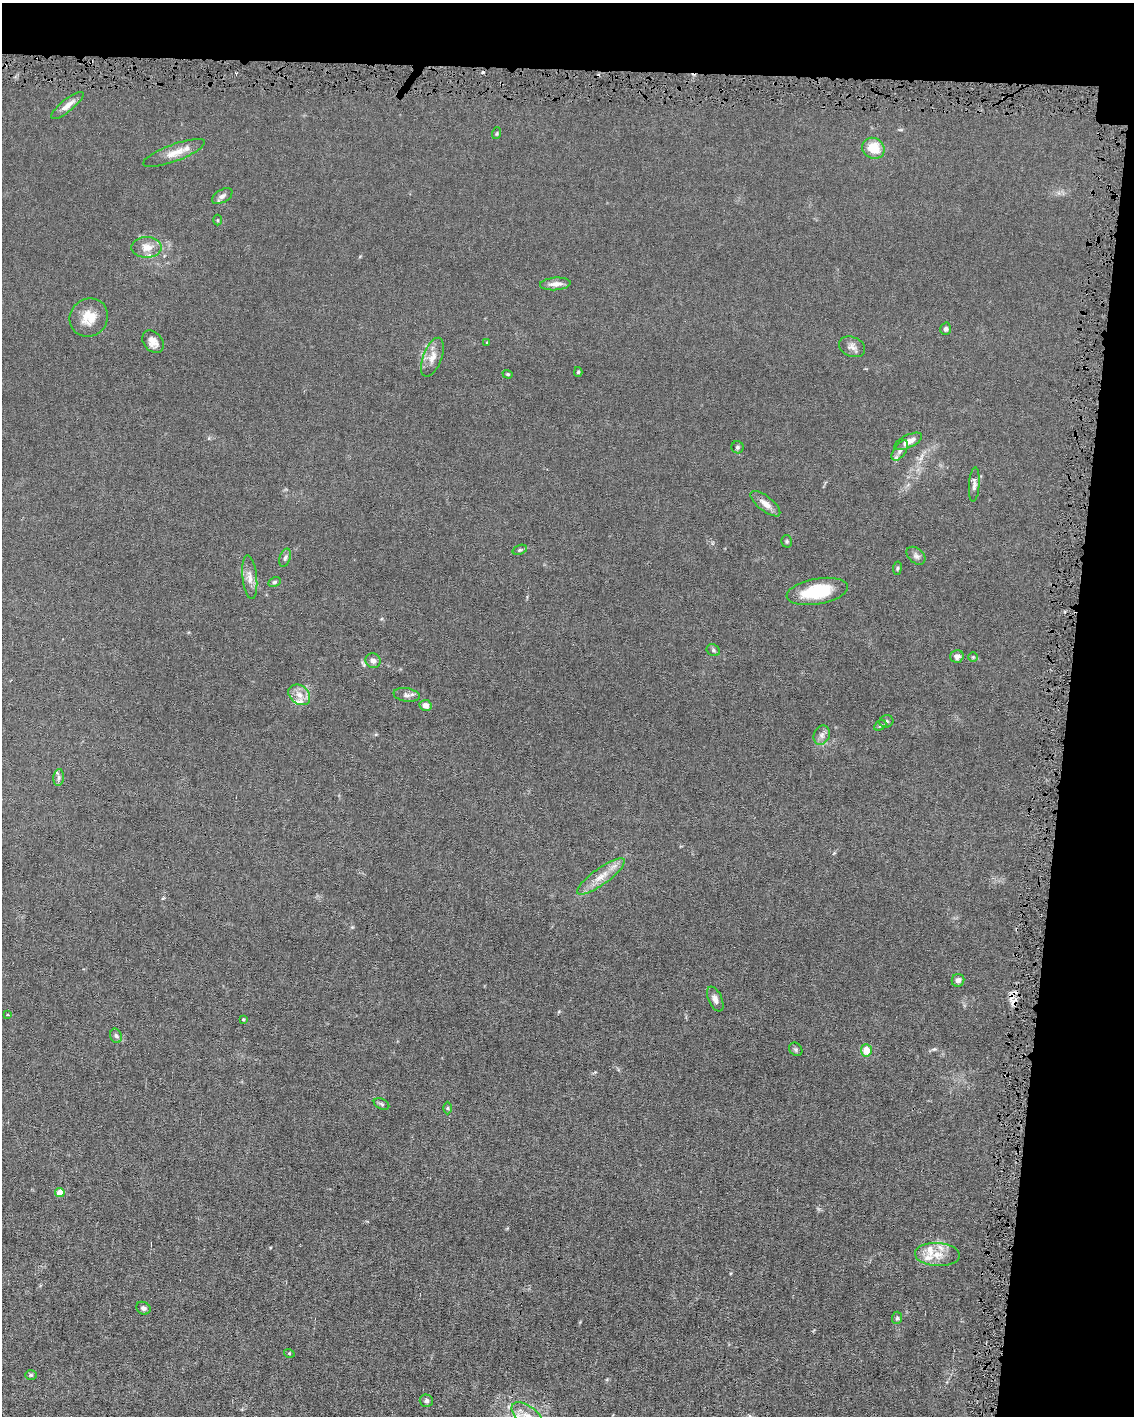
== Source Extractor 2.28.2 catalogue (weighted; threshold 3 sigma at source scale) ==
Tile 4 of 4 x 3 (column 4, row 1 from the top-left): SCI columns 3399-4530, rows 2935-4348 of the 4530 x 4563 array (HDU 1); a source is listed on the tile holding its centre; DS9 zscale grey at full resolution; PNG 1136 x 1418 px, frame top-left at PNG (2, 3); each listed source drawn as its Kron ellipse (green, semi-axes under 4 px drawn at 4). Shown black and unused: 11% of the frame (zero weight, under 4 of 8 exposures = <1% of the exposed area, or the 3 px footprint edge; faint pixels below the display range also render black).
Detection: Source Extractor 2.28.2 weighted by HDU 2 'WHT'; one run over the whole footprint, this tile lists its part. Background 0.0155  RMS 0.0024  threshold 0.00961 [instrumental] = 3 sigma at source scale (4.09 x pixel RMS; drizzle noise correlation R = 1.36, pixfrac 0.8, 0.05/0.05 arcsec/px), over >= 5 px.
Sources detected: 69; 4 cosmic-ray / hot-pixel residue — neither listed nor drawn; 7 inside a brighter listed object's ellipse — not listed separately; the other 58 listed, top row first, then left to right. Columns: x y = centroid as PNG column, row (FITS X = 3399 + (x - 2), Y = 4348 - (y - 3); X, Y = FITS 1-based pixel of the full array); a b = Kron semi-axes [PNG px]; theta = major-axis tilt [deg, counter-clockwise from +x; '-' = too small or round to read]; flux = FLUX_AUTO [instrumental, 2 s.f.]
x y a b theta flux
67 105 20 6 39 1.7
497 133 6 3 72 0.23
873 148 11 10 - 5.1
174 153 33 8 20 2.9
222 196 11 6 30 0.78
217 220 5 3 - 0.2
147 247 15 10 0 2.3
555 284 15 6 4 1.4
89 318 20 18 44 4
946 329 6 5 - 0.48
153 342 12 9 -48 1.6
487 342 4 3 - 0.15
852 347 13 10 -24 1.1
432 357 20 9 70 2.1
578 372 5 4 - 0.27
508 374 5 4 - 0.24
908 441 15 6 25 2
737 447 6 6 - 0.41
900 450 11 6 56 0.84
974 485 17 5 86 0.87
765 504 18 7 -39 1.6
787 541 6 5 - 0.33
520 550 7 4 19 0.33
916 556 10 7 -40 0.79
285 558 9 5 73 0.61
897 568 6 3 82 0.27
250 577 22 7 -84 1.7
274 582 6 4 27 0.35
817 591 31 13 10 9.6
713 650 7 5 -30 0.42
957 656 7 6 - 0.82
973 657 5 5 - 0.24
373 661 8 7 - 0.87
299 695 12 9 -39 1.8
407 695 13 6 -9 0.9
425 705 6 5 - 1.4
886 721 7 6 - 0.48
880 725 6 4 29 0.34
822 735 10 7 67 0.95
59 777 8 5 84 0.55
601 877 29 8 36 3
958 980 6 6 - 0.78
715 999 13 7 -65 1
8 1015 3 3 - 0.57
243 1019 4 3 - 0.19
116 1036 7 5 -71 0.48
796 1049 7 6 - 0.38
866 1050 6 5 - 2.4
382 1104 8 5 -27 0.39
448 1108 6 4 89 0.28
60 1193 4 4 - 3.2
937 1255 22 11 -3 3.5
143 1308 7 6 - 0.63
897 1318 6 5 - 0.38
289 1353 5 3 - 0.21
31 1375 6 5 - 0.33
426 1401 7 6 - 0.52
528 1416 18 9 -37 3
Isophote crosses this tile's border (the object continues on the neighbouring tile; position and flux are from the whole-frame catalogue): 1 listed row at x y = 528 1416